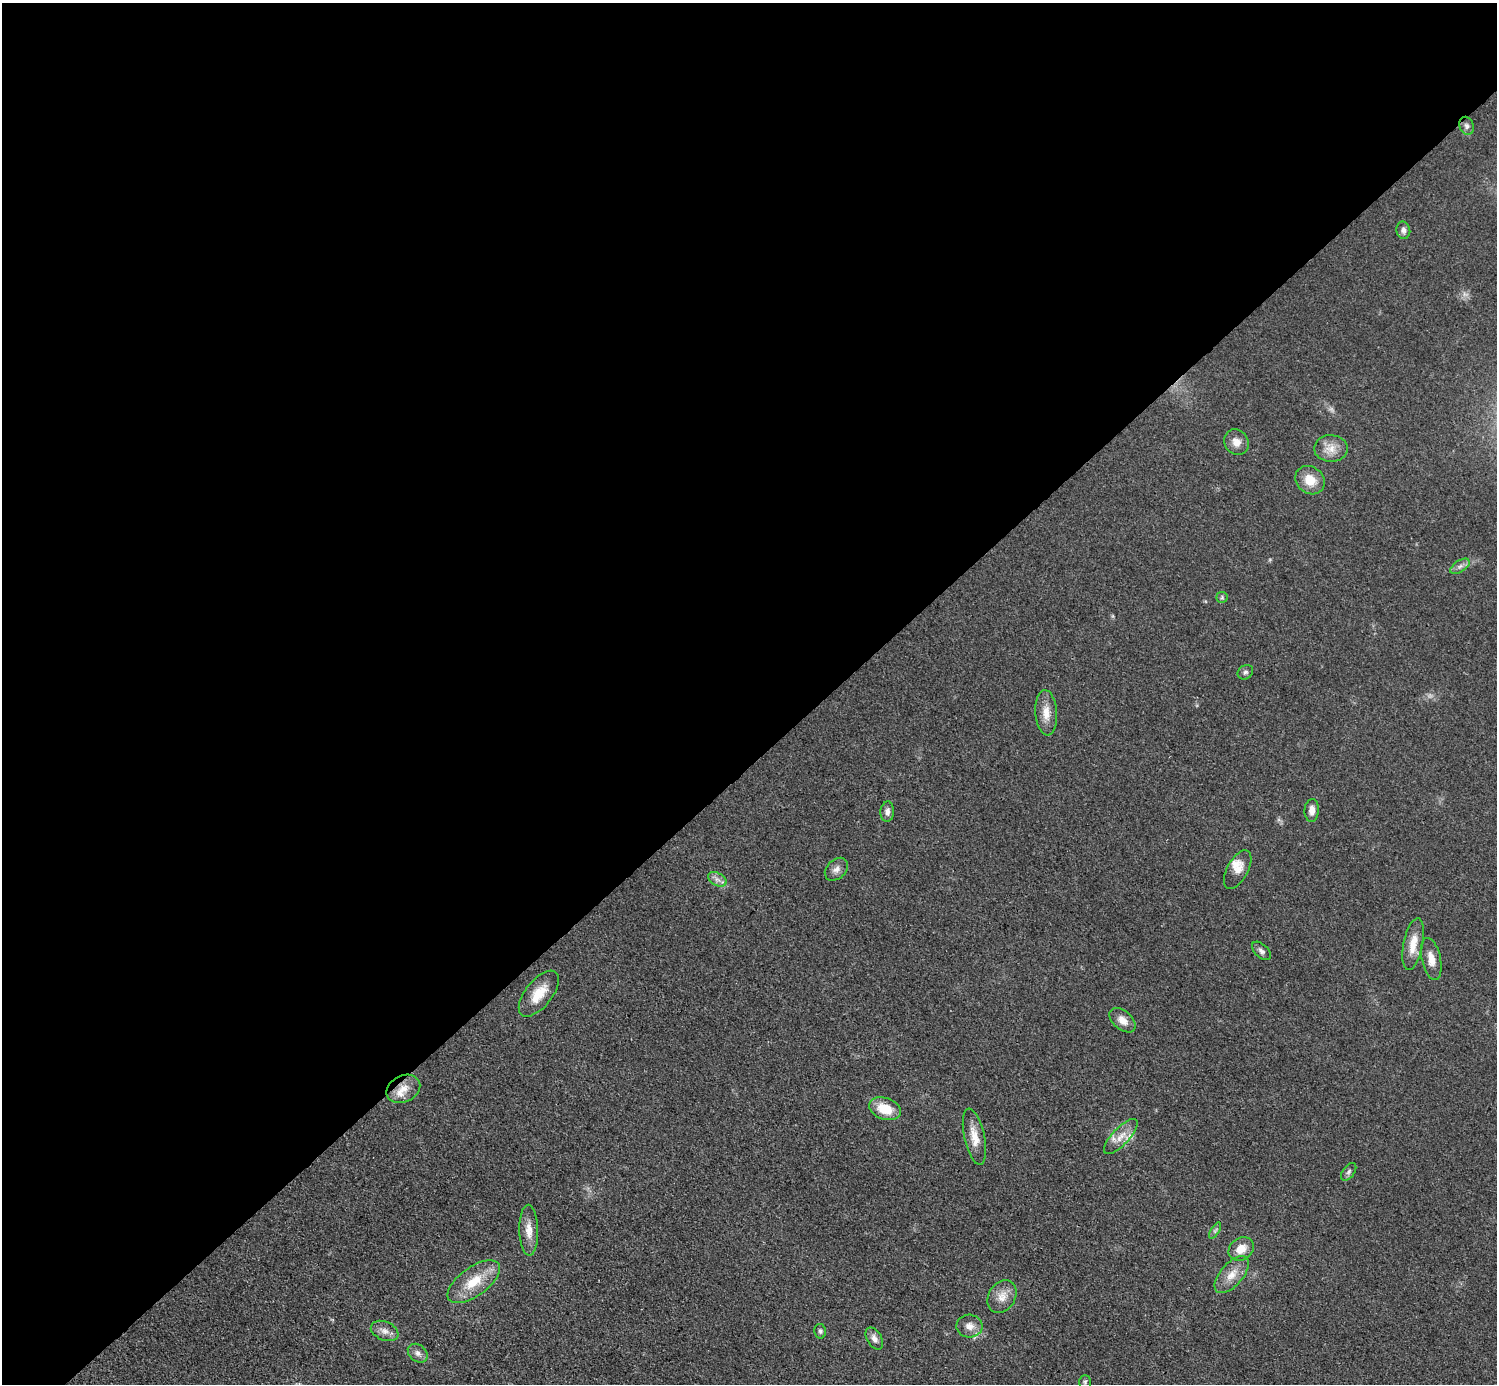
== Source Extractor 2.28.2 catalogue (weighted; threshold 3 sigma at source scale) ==
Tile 2 of 4 x 4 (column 2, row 1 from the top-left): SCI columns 1498-2992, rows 4446-5827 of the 5984 x 5984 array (HDU 1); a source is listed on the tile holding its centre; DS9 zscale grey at full resolution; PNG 1499 x 1386 px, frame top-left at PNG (2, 3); each listed source drawn as its Kron ellipse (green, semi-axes under 4 px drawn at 4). Shown black and unused: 55% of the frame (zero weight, under 3 of 4 exposures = <1% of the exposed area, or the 3 px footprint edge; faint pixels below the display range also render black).
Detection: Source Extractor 2.28.2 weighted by HDU 2 'WHT'; one run over the whole footprint, this tile lists its part. Background 0.0797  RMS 0.0063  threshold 0.0285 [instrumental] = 3 sigma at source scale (4.5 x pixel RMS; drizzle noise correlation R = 1.50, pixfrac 1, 0.05/0.05 arcsec/px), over >= 5 px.
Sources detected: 43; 3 too faint to see at this stretch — neither listed nor drawn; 4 inside a brighter listed object's ellipse — not listed separately; the other 36 listed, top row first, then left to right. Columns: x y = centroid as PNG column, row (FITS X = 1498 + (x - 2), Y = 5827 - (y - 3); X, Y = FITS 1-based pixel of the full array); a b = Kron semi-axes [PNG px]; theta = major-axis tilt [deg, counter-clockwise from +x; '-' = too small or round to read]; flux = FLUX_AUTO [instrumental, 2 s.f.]
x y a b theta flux
1467 126 9 7 -69 2.4
1403 230 8 7 - 2.5
1236 442 13 12 - 6
1331 448 17 13 -1 8.3
1310 480 16 13 -40 11
1460 566 11 6 34 2.7
1222 597 5 5 - 1.1
1245 672 8 6 34 1.8
1046 713 22 11 -86 8.7
1312 810 11 7 86 4.7
887 812 10 7 86 3
836 869 13 9 45 3.9
1238 870 21 10 61 6.7
717 879 10 6 -29 2.9
1413 944 26 9 79 10
1261 951 11 6 -43 2.4
1431 959 21 9 -78 6.9
539 994 27 13 51 13
1122 1020 15 9 -41 6.1
403 1089 18 13 25 8.7
885 1109 16 10 -20 16
974 1137 29 10 -78 10
1121 1137 23 8 46 7.6
1349 1172 10 6 54 1.9
529 1230 25 9 -89 8.1
1215 1231 9 4 59 1.5
1241 1249 13 10 35 8.6
1232 1275 22 11 49 8.7
474 1282 30 14 36 19
1002 1297 17 13 59 7.9
969 1326 13 11 -7 5.5
385 1331 14 9 -23 4.6
820 1331 7 5 -78 1.4
874 1338 12 7 -59 3.5
418 1353 11 8 -38 3.3
1085 1382 7 5 90 1.3